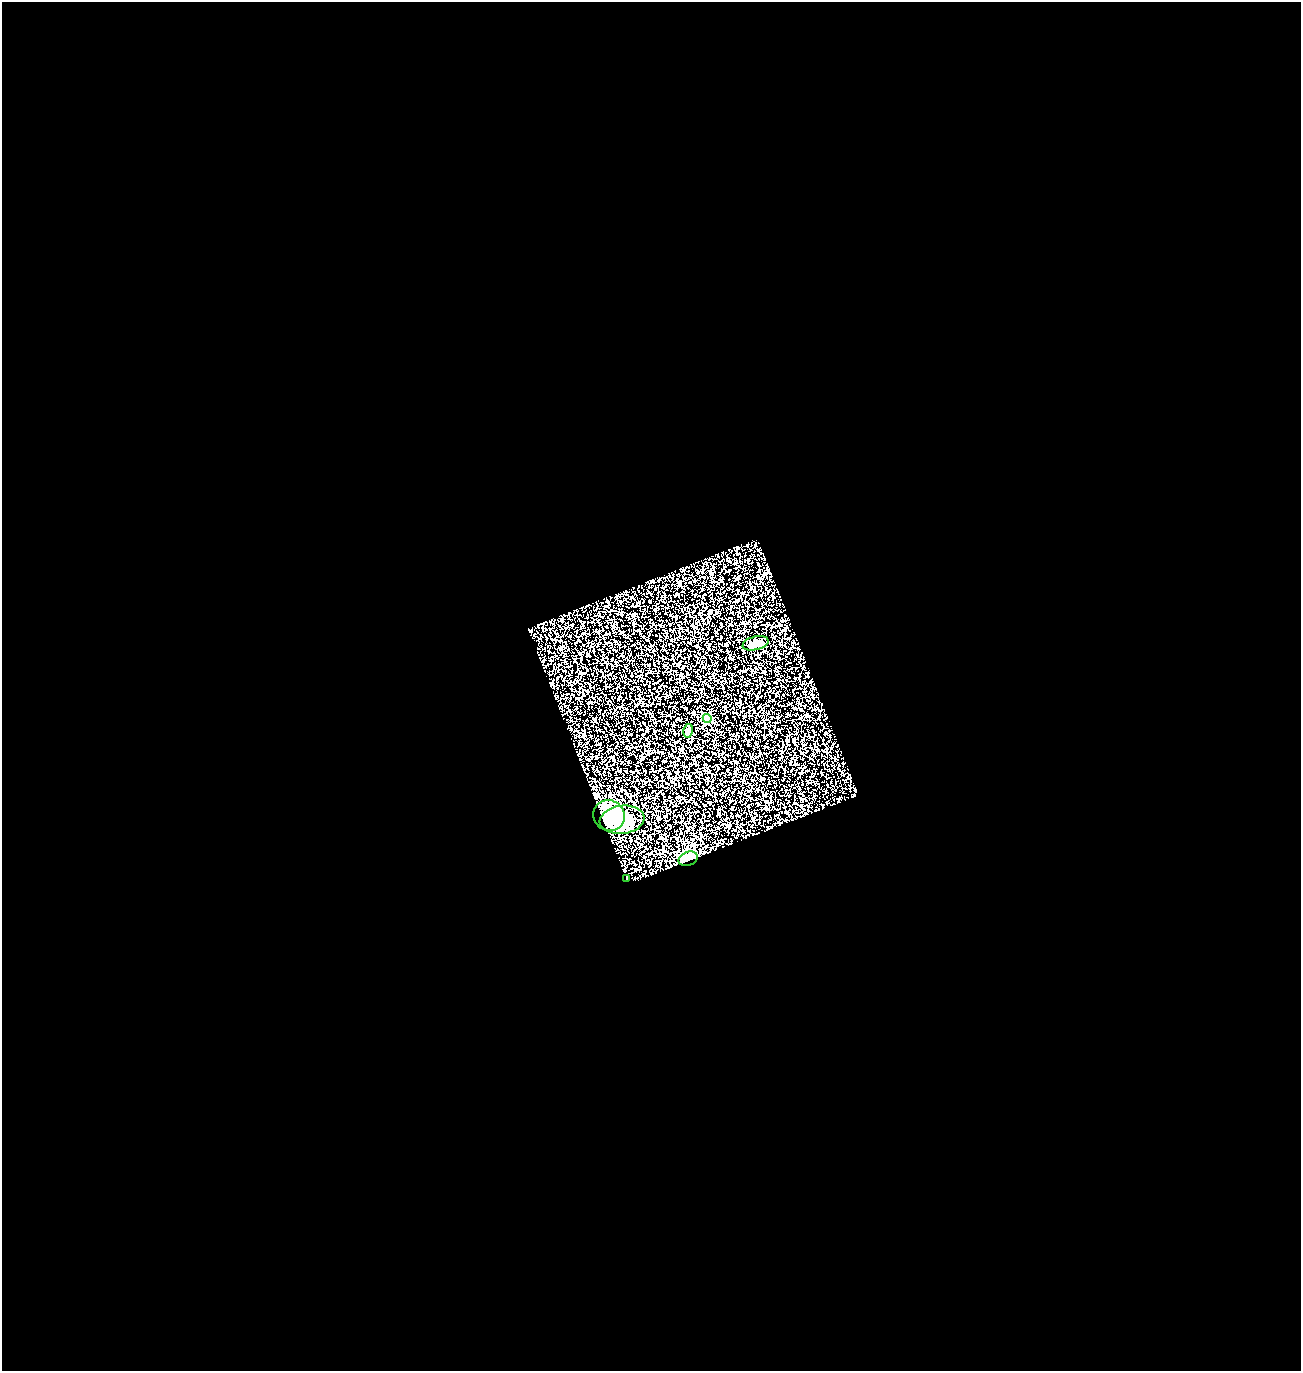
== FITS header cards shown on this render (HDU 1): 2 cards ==
NAXIS1  =                 1299
NAXIS2  =                 1369

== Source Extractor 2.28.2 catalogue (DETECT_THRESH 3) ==
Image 1299 x 1369 px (HDU 1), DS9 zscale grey, 1 PNG px = 1 image px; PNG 1303 x 1373 px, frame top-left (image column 1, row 1369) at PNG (2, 2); each listed source drawn as its Kron ellipse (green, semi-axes under 4 px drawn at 4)
Background 2.23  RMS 0.19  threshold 0.572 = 3 sigma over >= 5 px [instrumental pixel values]
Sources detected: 7; all 7 listed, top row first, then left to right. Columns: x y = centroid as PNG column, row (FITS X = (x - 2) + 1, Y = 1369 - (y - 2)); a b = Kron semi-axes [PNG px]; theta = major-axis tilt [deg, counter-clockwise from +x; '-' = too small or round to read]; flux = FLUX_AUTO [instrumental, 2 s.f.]
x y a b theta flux
756 643 13 6 13 84
707 718 4 4 - 580
688 731 7 4 76 48
609 816 16 15 - 740
622 820 22 14 7 330
688 859 10 7 23 700
627 878 3 2 - 9.5